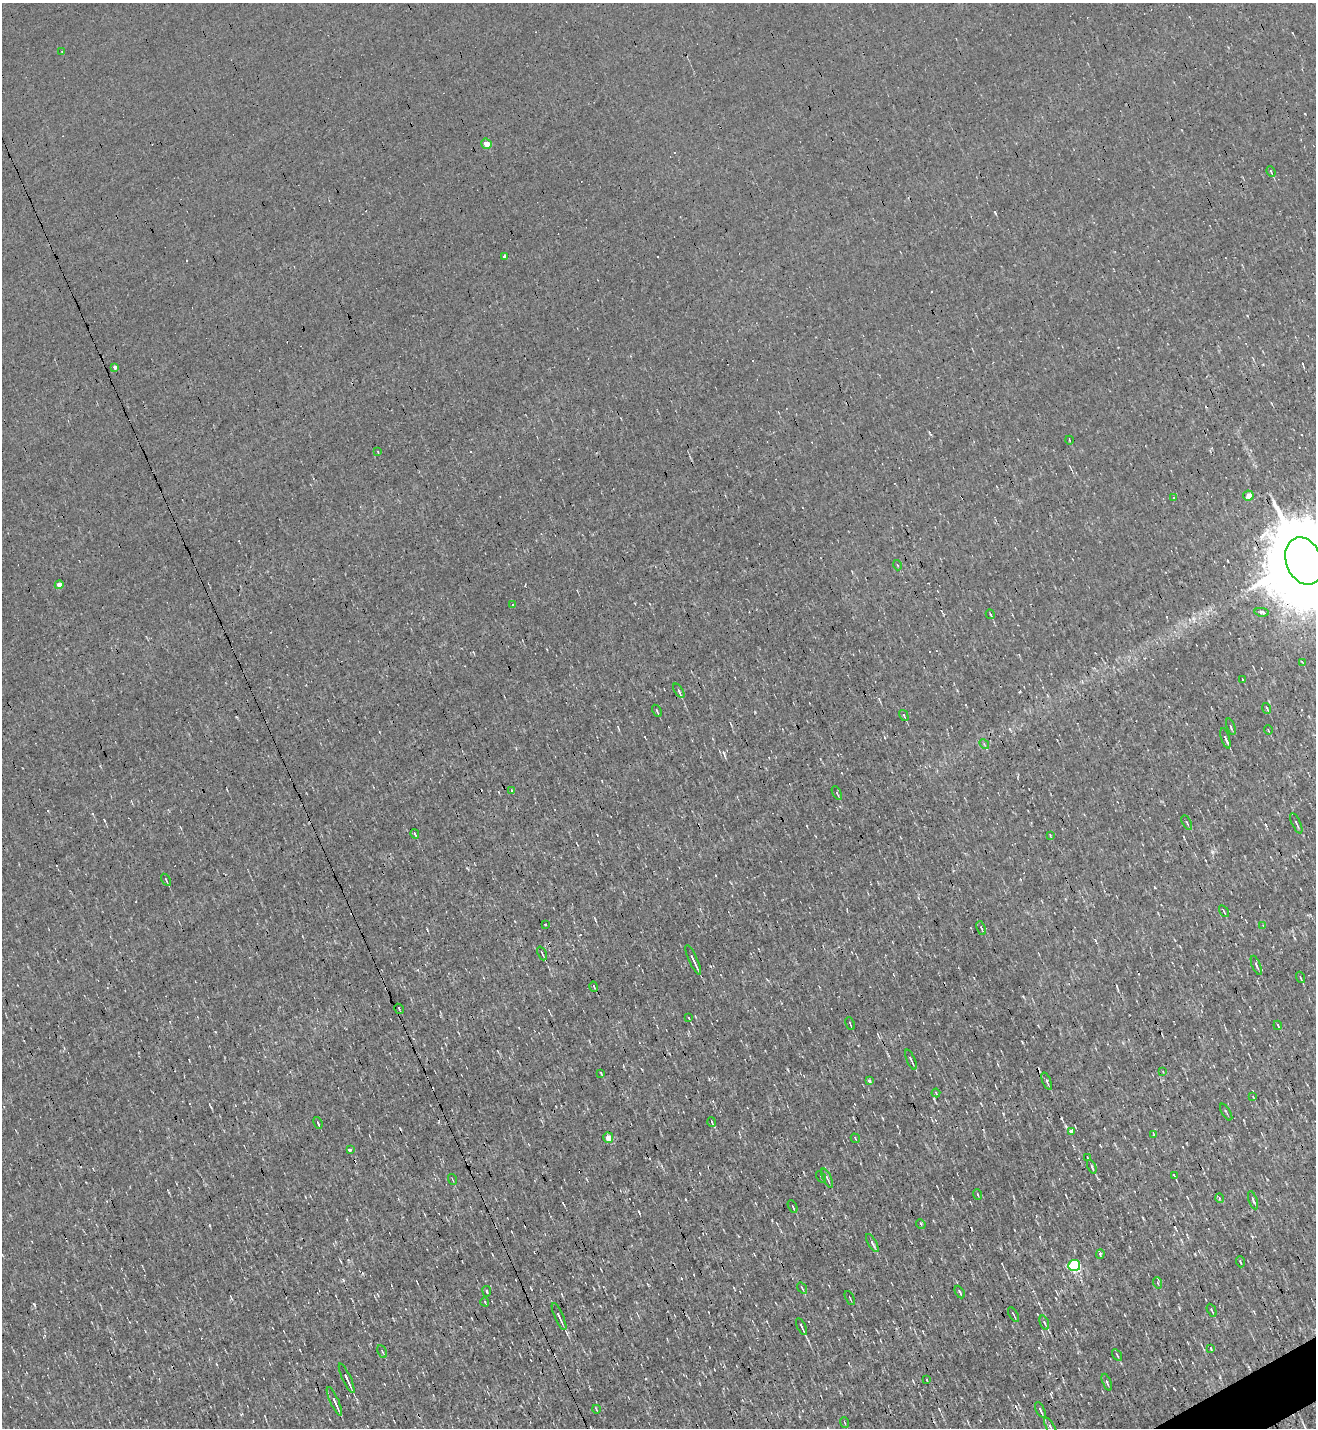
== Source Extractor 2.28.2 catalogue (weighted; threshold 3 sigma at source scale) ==
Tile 6 of 4 x 4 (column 2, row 2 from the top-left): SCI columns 1597-2910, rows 2851-4276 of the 5685 x 5701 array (HDU 1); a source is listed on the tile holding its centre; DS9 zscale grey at full resolution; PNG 1318 x 1430 px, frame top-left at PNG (2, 3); each listed source drawn as its Kron ellipse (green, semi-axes under 4 px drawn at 4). Shown black and unused: <1% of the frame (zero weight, under 3 of 4 exposures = <1% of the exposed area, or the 3 px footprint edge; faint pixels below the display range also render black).
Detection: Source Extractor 2.28.2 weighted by HDU 2 'WHT'; one run over the whole footprint, this tile lists its part. Background 0.00267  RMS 0.039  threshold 0.177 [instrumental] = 3 sigma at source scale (4.5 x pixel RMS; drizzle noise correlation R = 1.50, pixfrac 1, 0.05/0.05 arcsec/px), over >= 5 px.
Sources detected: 114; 17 cosmic-ray / hot-pixel residue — neither listed nor drawn; the other 97 listed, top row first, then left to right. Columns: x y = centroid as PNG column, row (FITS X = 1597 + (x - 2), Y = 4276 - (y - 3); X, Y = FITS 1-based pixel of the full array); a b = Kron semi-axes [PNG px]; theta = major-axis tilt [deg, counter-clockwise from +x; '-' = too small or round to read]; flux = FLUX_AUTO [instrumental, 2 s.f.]
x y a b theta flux
62 52 3 2 - 2.4
487 144 5 5 - 38
1271 172 5 3 - 5.3
505 256 3 3 - 14
115 367 4 3 - 11
1069 440 4 2 - 2.9
378 452 4 2 - 2.8
1248 496 5 5 - 30
1174 498 3 3 - 8.3
1304 561 24 17 -69 100000
897 565 5 3 - 3.8
59 585 4 4 - 32
513 605 3 3 - 3.6
1262 612 7 4 -7 16
990 614 5 2 - 4.3
1302 662 4 2 - 3.6
1243 680 3 2 - 3.1
679 691 8 3 -56 6.9
1267 708 5 2 - 5.5
657 711 6 2 -61 4.5
904 715 6 3 -59 6.4
1231 727 8 3 -70 6.1
1268 730 5 3 - 3
1225 738 10 3 -72 12
984 744 5 4 - 4.9
512 790 3 3 - 7.4
837 793 7 3 -61 4.2
1187 823 8 2 -61 5
1296 823 11 3 -65 7.2
415 834 5 2 - 5.7
1050 835 4 3 - 3.1
166 880 7 2 -59 4.9
1224 911 6 2 -56 4.5
545 924 3 3 - 17
1263 925 3 3 - 3.9
981 928 7 3 -69 5
542 953 7 2 -66 5.5
693 960 16 3 -65 19
1256 965 10 3 -67 8.1
1300 977 6 2 -71 4
594 987 5 3 - 4.4
399 1009 5 2 - 3.1
688 1017 3 3 - 6.8
850 1024 6 2 -66 4.5
1278 1025 4 2 - 4.6
911 1060 11 2 -66 9.4
1163 1072 3 2 - 2.4
601 1073 3 2 - 3.3
869 1081 4 3 - 13
1047 1081 9 4 -68 8.4
936 1093 4 3 - 3.9
1253 1097 3 3 - 2.5
1226 1112 9 2 -59 4.7
712 1122 5 2 - 3.9
318 1123 6 2 -69 5.9
1071 1131 3 3 - 130
1153 1134 3 2 - 2.5
608 1138 5 5 - 36
855 1138 5 2 - 4
350 1150 3 3 - 11
1087 1157 3 2 - 2.4
1092 1167 7 3 -66 8
1174 1175 4 2 - 3.4
821 1177 6 3 -57 4.1
827 1178 10 3 -65 9
452 1179 6 2 -71 3.2
978 1195 5 2 - 3.6
1219 1198 5 3 - 5.2
1253 1200 9 4 -71 8.4
793 1207 7 3 -63 5.1
921 1224 5 4 - 3.9
872 1243 10 4 -60 11
1100 1254 4 4 - 5.9
1240 1262 5 2 - 4.1
1074 1265 6 5 - 470
1158 1283 6 3 -70 5.3
802 1288 6 3 -56 4.4
487 1291 5 2 - 3.5
960 1292 7 2 -60 4.8
850 1298 7 2 -63 3.4
485 1302 5 3 - 3.2
1212 1310 7 2 -64 5.6
1013 1314 8 2 -59 4.4
559 1316 15 3 -66 16
1044 1323 7 3 -70 6.3
801 1327 9 2 -64 13
1211 1348 4 2 - 5.2
382 1351 6 3 -64 5.6
1117 1355 6 2 -59 4.7
347 1378 16 3 -65 18
927 1380 3 2 - 3.7
1107 1382 9 3 -67 7.6
334 1401 16 4 -65 25
596 1409 4 2 - 3.4
1040 1410 8 3 -65 9.2
844 1422 5 2 - 3.4
1050 1427 10 4 -61 11
Overlapping masked pixels (flux is a lower limit): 1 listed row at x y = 1304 561
Isophote crosses this tile's border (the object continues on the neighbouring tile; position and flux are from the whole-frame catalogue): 2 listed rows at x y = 1304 561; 1050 1427
Unlisted compact peaks at least as high as the median listed source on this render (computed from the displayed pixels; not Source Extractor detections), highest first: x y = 34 1304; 995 212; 1212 852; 724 753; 755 712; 1155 887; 1020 692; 1143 1218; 639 1212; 787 1069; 1174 1389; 1003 1114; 1220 1377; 1195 1254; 104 820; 1023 996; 1305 114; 646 1379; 363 1273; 939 1409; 567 1333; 417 970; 1095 940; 211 1107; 1050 1373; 1266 825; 1179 1308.